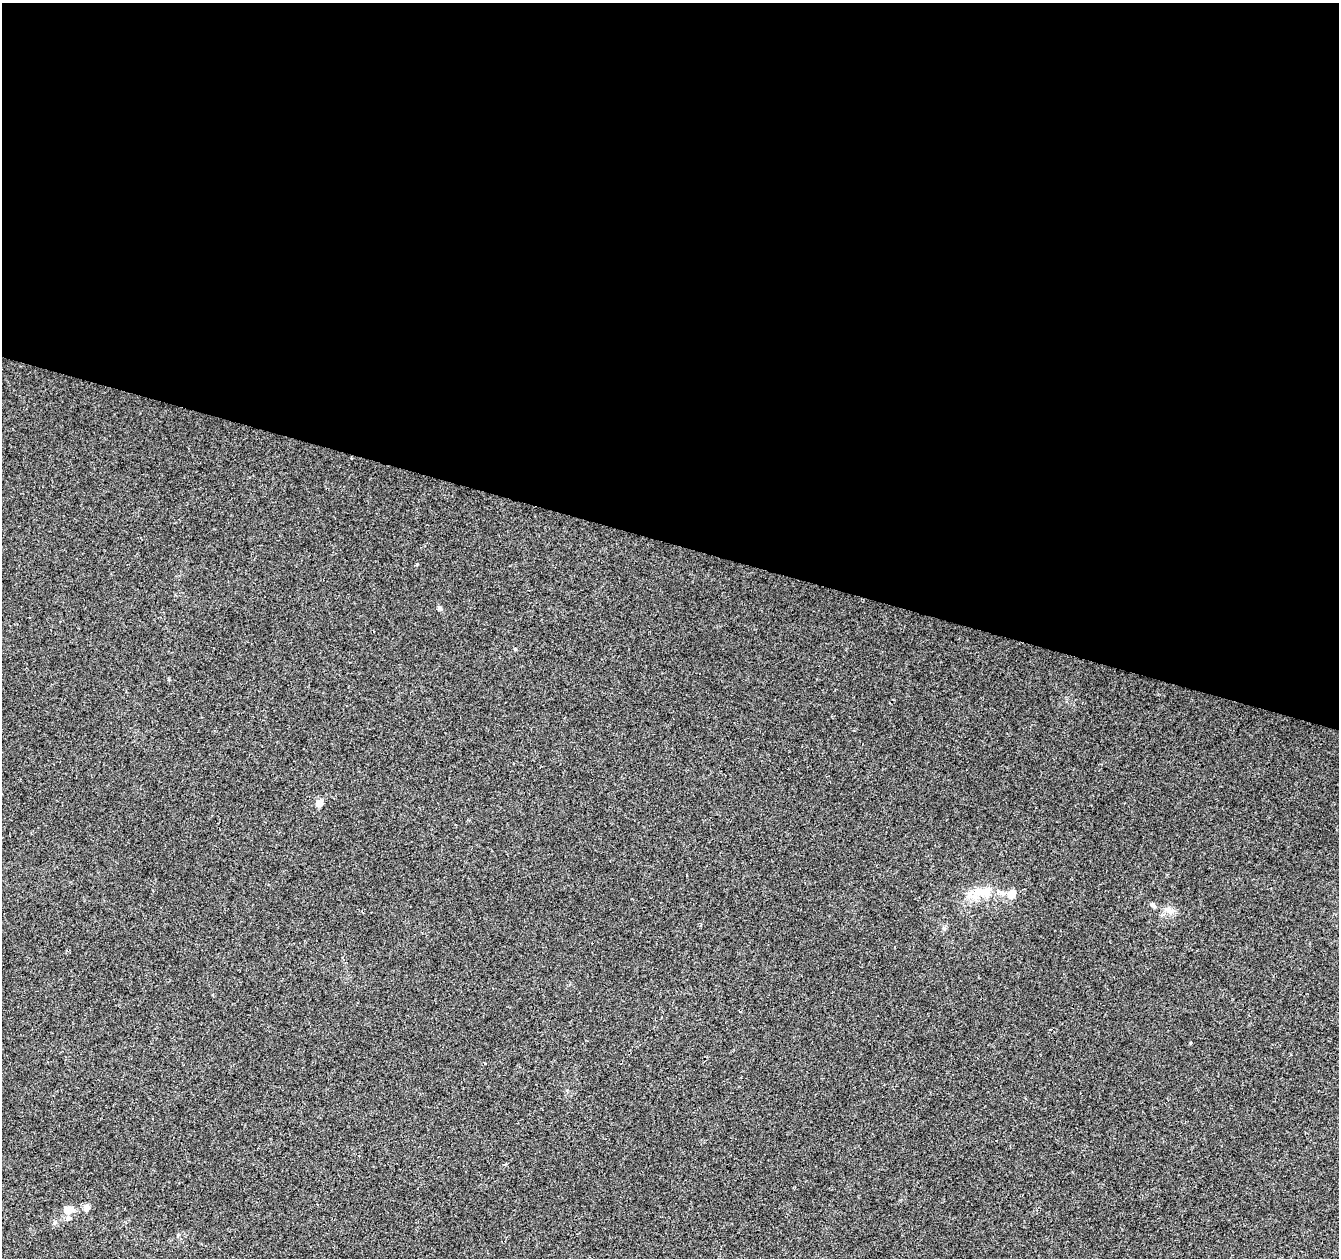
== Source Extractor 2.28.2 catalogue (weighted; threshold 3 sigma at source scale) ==
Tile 3 of 4 x 4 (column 3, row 1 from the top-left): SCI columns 2677-4013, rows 3984-5239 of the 5363 x 5521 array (HDU 1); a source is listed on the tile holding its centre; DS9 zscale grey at full resolution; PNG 1341 x 1260 px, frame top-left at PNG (2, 3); no overlay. Shown black and unused: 43% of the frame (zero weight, under 2 of 3 exposures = <1% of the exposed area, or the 3 px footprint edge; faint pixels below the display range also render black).
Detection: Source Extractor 2.28.2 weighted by HDU 2 'WHT'; one run over the whole footprint, this tile lists its part. Background 0.0286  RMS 0.0056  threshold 0.025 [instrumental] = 3 sigma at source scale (4.5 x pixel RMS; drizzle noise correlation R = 1.50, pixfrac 1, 0.0396/0.0396 arcsec/px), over >= 5 px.
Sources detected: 15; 1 cosmic-ray / hot-pixel residue — not listed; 2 inside a brighter listed object's ellipse — not listed separately; the other 12 listed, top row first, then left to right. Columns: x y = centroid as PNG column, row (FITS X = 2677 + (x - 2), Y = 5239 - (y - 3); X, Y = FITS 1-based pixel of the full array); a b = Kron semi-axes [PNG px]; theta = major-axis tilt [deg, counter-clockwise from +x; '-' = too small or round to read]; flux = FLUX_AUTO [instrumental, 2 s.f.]
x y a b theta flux
440 608 6 5 - 0.94
515 649 5 3 - 0.56
320 803 9 7 73 3.4
985 892 23 12 28 10
1012 894 11 9 67 5.3
1153 905 8 5 -44 1.3
1169 910 16 7 -17 3.5
944 928 6 4 -46 0.97
1191 1043 3 3 - 0.88
86 1208 8 7 - 2.9
68 1210 15 10 -1 5.2
55 1222 6 4 71 0.84